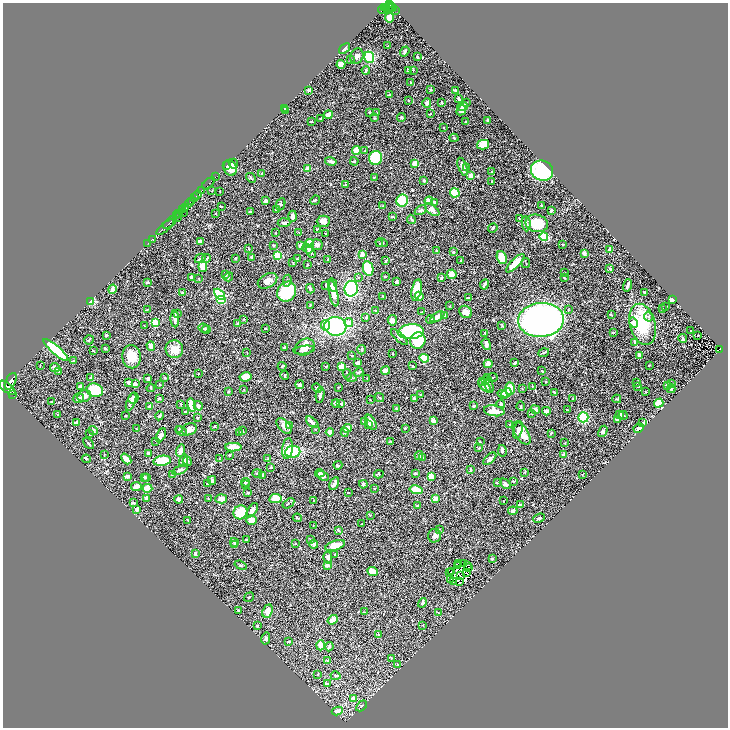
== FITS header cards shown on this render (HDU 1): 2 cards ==
NAXIS1  =                 1451
NAXIS2  =                 1451

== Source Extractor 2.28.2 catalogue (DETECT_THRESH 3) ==
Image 1451 x 1451 px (HDU 1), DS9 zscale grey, zoomed out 1/2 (1 PNG px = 2 x 2 image px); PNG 730 x 730 px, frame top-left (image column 2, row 1450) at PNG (3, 3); each listed source drawn as its Kron ellipse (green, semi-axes under 4 px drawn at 4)
Background 0.442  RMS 0.021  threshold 0.0637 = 3 sigma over >= 5 px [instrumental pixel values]
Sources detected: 617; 38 cannot appear on this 1/2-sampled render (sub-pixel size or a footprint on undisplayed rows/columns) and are neither listed nor drawn; of the other 579, the 500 brightest by FLUX_AUTO listed and drawn (79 fainter detections omitted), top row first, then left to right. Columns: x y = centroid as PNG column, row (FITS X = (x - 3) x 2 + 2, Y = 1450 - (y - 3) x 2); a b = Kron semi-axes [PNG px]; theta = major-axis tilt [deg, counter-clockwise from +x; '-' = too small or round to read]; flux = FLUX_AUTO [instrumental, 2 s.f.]
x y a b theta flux
389 4 4 2 - 360
385 7 2 2 - 82
389 7 3 2 - 100
392 7 5 2 - 98
386 8 2 2 - 43
390 9 3 1 - 78
383 10 4 2 - 140
396 10 4 2 - 40
389 18 4 4 - 33
387 46 2 1 - 1.8
344 48 6 3 39 7.9
405 52 5 3 - 5
357 56 8 6 64 15
369 57 5 4 - 170
417 57 3 2 - 3.2
350 59 3 2 - 3.1
341 64 4 4 - 19
366 70 4 3 - 5
408 70 3 2 - 4.4
413 70 2 2 - 2.1
411 82 2 2 - 6.3
309 90 3 2 - 4.6
431 90 2 2 - 13
456 90 3 2 - 8.4
389 95 3 2 - 6.4
459 99 4 2 - 8.7
408 100 3 2 - 2.4
442 102 3 2 - 3.1
427 103 5 4 - 11
467 103 2 2 - 3
463 107 5 4 - 9.8
285 108 4 2 - 4.7
461 110 5 4 - 12
286 111 3 2 - 7.3
370 112 3 3 - 5.5
377 113 3 3 - 3.5
430 114 3 2 - 2.9
328 115 4 3 - 25
401 117 4 2 - 3
320 118 3 2 - 2
374 118 3 2 - 2.9
488 120 2 2 - 2.3
311 121 3 2 - 2.2
466 122 3 2 - 1.8
443 128 2 2 - 2.6
454 138 4 3 - 4.3
483 145 6 4 13 53
356 150 4 3 - 36
365 150 3 3 - 3.5
376 158 7 6 - 240
331 161 6 2 -15 9.9
354 161 4 3 - 4
415 163 3 2 - 50
233 164 5 3 - 7.6
227 165 3 2 - 3.8
463 167 9 3 -71 25
230 168 8 6 -68 44
467 168 3 2 - 2.4
308 169 2 2 - 64
542 171 11 10 - 390
492 172 3 2 - 4.1
262 173 3 2 - 3
470 176 3 2 - 28
215 177 2 1 - 6.6
374 177 3 2 - 2
251 178 5 2 - 5.1
424 180 3 3 - 4.5
491 181 3 2 - 2.1
208 183 7 1 44 49
345 185 3 2 - 2.3
201 191 2 2 - 200
212 191 3 2 - 1.9
220 191 2 2 - 1.8
455 193 4 4 - 110
197 195 4 2 - 860
194 198 2 2 - 240
315 200 5 3 - 3.9
191 201 3 1 - 630
265 201 4 3 - 7.5
402 201 6 6 - 200
429 201 4 4 - 27
435 202 4 3 - 9.9
189 203 4 2 - 1400
281 204 6 4 66 6.6
221 206 2 2 - 2.8
383 206 3 3 - 2.7
542 206 4 2 - 4.3
185 208 4 3 - 680
182 210 3 2 - 290
276 210 3 3 - 6.6
421 210 6 4 33 8.9
432 210 8 4 -38 27
551 210 3 3 - 9.6
184 212 2 1 - 32
250 212 4 2 - 6.2
179 213 3 2 - 190
215 213 2 2 - 2.4
177 216 2 2 - 100
292 216 5 3 - 15
392 216 3 2 - 2.2
178 218 2 1 - 74
519 218 4 2 - 2.9
411 219 5 3 - 4.8
323 221 6 5 - 24
170 222 9 2 42 930
284 223 6 3 4 5.9
537 223 11 8 -12 130
526 224 8 4 -85 9.6
165 227 11 2 41 1000
493 228 5 3 - 4.9
317 229 3 1 - 2.7
299 232 2 2 - 1.9
275 233 2 2 - 2.1
326 233 2 2 - 2.8
544 237 4 4 - 110
152 239 2 1 - 11
200 241 3 2 - 18
148 243 2 1 - 19
310 243 4 3 - 62
381 243 6 2 -12 3.2
379 244 3 3 - 2.7
273 245 4 2 - 3.9
301 245 3 3 - 13
317 245 5 5 - 11
562 245 4 2 - 3.5
308 248 6 4 -39 15
248 249 3 2 - 1.9
609 250 3 3 - 12
436 251 3 2 - 4
311 252 6 3 -59 9.9
453 252 3 3 - 5.1
584 253 3 2 - 19
362 255 3 3 - 31
277 256 4 3 - 98
252 257 3 2 - 11
502 257 7 4 -68 96
200 258 6 3 27 9.4
235 258 3 2 - 4.5
206 259 5 3 - 8.2
297 259 3 3 - 3.5
328 260 4 3 - 3.7
461 260 2 2 - 3.1
386 261 4 3 - 5.3
293 262 2 2 - 1.8
515 263 12 3 46 92
526 263 5 2 - 2.5
307 265 3 2 - 3.9
203 267 5 4 - 56
368 268 7 5 -77 110
610 268 3 2 - 6
564 273 2 2 - 2.7
452 274 5 5 - 40
226 275 4 3 - 6.3
385 276 3 2 - 2.3
192 277 4 3 - 9.6
229 277 5 3 - 5.6
358 277 3 2 - 2.2
199 278 3 3 - 2.6
441 278 3 2 - 4.6
564 278 4 2 - 2
267 281 10 6 29 30
287 281 6 4 80 7.3
396 281 3 3 - 7.1
147 282 3 3 - 3.9
484 284 5 2 - 9.8
326 285 3 2 - 3.2
333 285 7 4 -79 10
627 285 6 2 73 8.5
112 289 5 3 - 14
310 289 5 2 - 8.1
351 289 8 6 79 340
417 290 11 5 79 78
182 292 3 2 - 2.3
287 292 10 9 - 270
645 293 3 2 - 8.7
219 294 6 4 -45 190
333 294 13 4 -78 35
383 296 3 2 - 1.9
419 296 4 3 - 60
468 298 3 2 - 11
672 299 4 3 - 21
221 300 5 4 - 68
91 301 4 3 - 51
310 305 3 2 - 2.3
450 306 3 2 - 1.7
666 307 3 2 - 3.7
662 309 3 2 - 2.7
147 310 3 2 - 2.4
375 310 3 2 - 5.1
568 310 4 2 - 3
421 312 3 2 - 1.8
466 312 7 5 -45 29
177 314 4 3 - 4.4
444 315 3 3 - 10
611 315 4 2 - 2.1
437 317 8 3 32 35
648 317 5 4 - 6.9
366 318 3 3 - 3.3
175 319 8 3 -87 19
244 319 2 2 - 2.9
430 319 4 4 - 11
392 320 5 4 - 14
541 320 23 17 4 2400
155 322 3 3 - 140
349 322 4 4 - 21
237 323 4 3 - 3.4
634 323 5 4 - 21
643 324 21 12 -75 220
325 325 5 4 - 28
502 325 3 2 - 3.6
144 326 2 2 - 3
335 326 11 9 -6 420
204 328 5 3 - 5.3
265 328 3 2 - 6
206 329 4 3 - 5.4
691 330 2 2 - 2.5
411 332 13 7 4 430
613 332 3 2 - 5.7
485 333 2 2 - 6.1
106 335 4 3 - 3
697 336 2 2 - 3.3
399 337 10 3 -43 10
683 338 4 3 - 9.4
89 340 5 3 - 3.6
418 340 8 7 - 140
635 342 2 2 - 5.7
486 344 6 3 -70 14
151 346 5 3 - 25
284 347 3 2 - 5.3
304 347 10 7 30 47
105 349 3 2 - 3.6
174 349 9 8 - 50
719 349 4 3 - 120
56 350 16 3 -41 320
304 350 11 4 7 17
362 350 4 3 - 4.8
93 351 3 2 - 4.3
247 353 3 2 - 1.9
544 353 5 2 - 3.6
393 354 2 2 - 3.9
639 355 4 3 - 9.5
352 356 3 2 - 3.2
131 357 11 9 -87 59
424 358 5 4 - 59
73 361 4 2 - 4.7
515 362 3 2 - 9.2
358 363 4 3 - 13
488 364 4 3 - 22
40 365 4 2 - 2.6
649 365 2 2 - 4
282 366 4 2 - 6.3
326 366 3 2 - 2.2
342 366 2 2 - 120
413 366 2 2 - 3.8
55 368 5 3 - 13
385 370 4 3 - 31
58 371 4 3 - 3.9
542 371 2 1 - 2.3
359 372 5 3 - 7
198 374 2 2 - 4.5
347 374 5 2 - 3.1
284 375 5 3 - 4.7
165 377 2 2 - 2.4
245 377 6 4 10 47
492 377 5 2 - 4.5
91 378 4 2 - 16
148 378 3 3 - 11
352 378 5 2 - 2.9
367 379 4 1 - 2.7
11 381 9 5 64 3500
482 381 3 3 - 9.8
485 381 4 3 - 7.5
129 382 2 2 - 28
545 382 3 2 - 2.1
637 382 2 2 - 1.8
671 383 3 3 - 4.6
135 384 3 3 - 13
159 384 2 2 - 2
489 384 10 3 -76 11
300 385 4 3 - 8.7
667 385 3 3 - 8.7
484 386 8 4 -48 21
532 386 3 2 - 2.7
638 386 3 2 - 3.1
80 387 2 2 - 29
338 387 3 2 - 2
7 388 10 4 -37 2600
151 388 4 2 - 4.4
317 388 5 3 - 6.3
510 389 6 5 - 73
522 389 3 2 - 2.3
671 389 4 3 - 4.2
95 390 8 6 -17 170
244 390 2 2 - 2
228 391 3 2 - 2.7
645 392 2 2 - 2.9
506 393 5 4 - 31
554 393 3 3 - 6.1
13 394 2 1 - 51
503 394 5 3 - 25
320 395 8 2 82 9.6
421 395 2 2 - 6.7
84 396 7 6 - 29
380 397 5 2 - 2.7
78 398 6 3 15 10
133 398 5 5 - 25
160 398 4 3 - 4
414 398 3 3 - 5.7
573 399 3 2 - 2.2
617 399 4 2 - 3.4
370 400 2 1 - 2.1
51 402 3 2 - 2.3
131 402 9 3 69 18
336 403 4 3 - 6.5
341 403 4 3 - 4.8
659 403 5 4 - 59
181 404 3 2 - 2.2
501 404 4 3 - 15
192 405 7 4 -76 61
198 406 5 3 - 9.3
474 406 3 2 - 5.6
521 406 4 2 - 6.8
150 407 3 2 - 29
396 409 3 2 - 2.6
535 410 5 3 - 16
568 410 3 2 - 1.8
185 411 2 2 - 3.9
494 411 10 5 -8 52
546 411 4 2 - 25
532 413 3 3 - 3.6
58 414 3 3 - 2.6
620 414 4 3 - 5.4
126 415 2 2 - 3.1
623 415 4 2 - 4
159 416 4 2 - 7.3
583 417 5 5 - 290
197 418 3 3 - 3.9
617 419 4 3 - 12
433 421 4 3 - 22
76 422 3 2 - 16
312 422 7 4 -41 13
364 422 3 3 - 5.8
371 422 8 4 -62 27
643 422 3 2 - 2.3
368 424 3 3 - 9.5
510 424 3 3 - 3.2
290 425 4 3 - 15
214 426 3 2 - 3.5
284 426 9 5 -47 18
347 428 5 3 - 25
405 428 2 2 - 4.2
639 428 5 3 - 13
136 429 3 2 - 1.9
179 429 4 3 - 3.7
189 429 8 5 23 28
316 429 2 2 - 2.1
518 430 9 3 75 11
93 431 4 3 - 6.2
181 431 6 4 -26 7.8
242 431 4 3 - 6.3
603 431 6 4 60 6.5
239 432 4 3 - 3.7
330 432 4 3 - 20
345 432 4 3 - 4.8
522 433 13 6 -57 49
551 433 3 2 - 5.4
90 434 4 2 - 2.8
161 435 7 4 64 14
156 441 3 2 - 1.8
391 441 4 2 - 2.7
480 442 2 1 - 2.5
89 443 6 3 -49 6.4
565 443 2 1 - 3.1
233 447 8 3 0 58
288 448 10 5 84 49
479 448 3 2 - 2.1
180 451 6 4 73 22
502 451 6 3 -78 7.7
293 452 7 6 - 120
104 454 2 2 - 2.1
149 454 3 2 - 20
229 455 2 2 - 11
563 455 4 2 - 14
419 456 4 4 - 6.2
219 458 2 2 - 1.9
422 458 4 3 - 2.9
86 459 4 3 - 3.9
126 459 6 3 -49 29
268 459 3 3 - 3.8
490 459 8 4 44 12
162 461 9 5 8 130
184 461 6 4 72 41
187 461 5 4 - 6.6
338 465 4 2 - 4.7
271 467 3 2 - 6.5
470 469 2 2 - 3.8
180 470 8 3 25 6.8
525 472 3 2 - 1.7
257 473 5 2 - 2.8
320 473 5 4 - 6.3
415 473 2 2 - 8.2
379 474 5 3 - 5.5
583 474 3 1 - 1.8
172 475 2 2 - 1.8
263 475 3 2 - 8.9
128 476 4 3 - 17
323 476 6 4 -32 17
431 476 4 3 - 51
145 477 3 2 - 5.5
146 477 3 2 - 3.7
212 480 4 3 - 8.4
513 481 3 3 - 5.4
246 482 4 3 - 6.4
497 482 3 2 - 3.7
207 484 3 2 - 3.2
334 484 7 3 61 19
363 484 4 3 - 10
505 484 6 4 -44 12
245 485 3 2 - 2.8
136 487 5 4 - 18
147 488 5 3 - 48
374 488 3 2 - 2.7
416 490 7 4 -13 51
348 492 2 2 - 3.5
248 493 3 2 - 5.1
146 498 3 3 - 9.6
208 498 2 2 - 1.8
221 499 6 4 2 21
275 499 6 4 9 66
435 499 4 3 - 28
179 500 4 3 - 15
314 500 3 2 - 2.3
503 501 3 2 - 1.9
134 503 4 3 - 4.3
288 503 6 2 34 4.3
418 505 3 2 - 2.6
520 505 3 2 - 8.6
137 509 3 3 - 13
252 510 8 4 58 23
513 511 5 4 - 10
240 512 7 6 - 97
370 515 3 2 - 2.6
297 518 4 2 - 3.9
539 518 6 3 22 5.5
188 520 3 2 - 2.8
251 520 5 4 - 37
362 524 2 2 - 3.8
313 525 2 2 - 1.8
439 529 3 2 - 1.8
338 530 4 2 - 3.3
435 536 7 6 - 15
246 540 3 2 - 2.5
310 540 2 2 - 2
234 542 4 3 - 7.4
295 543 2 2 - 4.4
314 544 4 3 - 9.1
234 545 2 2 - 3.7
335 545 10 4 18 43
195 553 4 3 - 5.6
335 555 4 3 - 3.5
328 558 6 3 -76 12
492 559 2 2 - 7.8
458 563 2 1 - 7.3
463 563 2 1 - 2.4
240 565 6 3 -21 4
327 565 2 2 - 41
467 565 2 1 - 2
457 566 4 2 - 2.4
469 567 2 1 - 4.3
372 571 5 3 - 71
452 571 3 2 - 3.1
450 572 2 1 - 1.9
466 573 2 1 - 2.9
461 576 2 1 - 2.7
450 579 2 1 - 2.2
453 582 2 1 - 3
460 582 2 1 - 2
249 597 5 2 - 3
422 603 5 3 - 5.8
239 611 3 3 - 6.3
268 611 7 5 66 23
364 612 3 2 - 2
439 613 3 2 - 2.6
333 620 5 3 - 33
423 625 2 2 - 2.8
257 626 2 2 - 3.8
378 635 3 3 - 4.4
266 639 6 4 76 7.5
288 641 3 2 - 3.8
321 645 5 4 - 23
329 647 4 3 - 10
391 659 3 2 - 2
328 660 3 3 - 4.3
397 664 4 2 - 2.5
318 674 3 2 - 2.1
335 676 5 3 - 7.1
328 684 4 3 - 5.7
354 698 3 3 - 13
361 706 6 3 46 3.8
337 711 5 3 - 19
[79 fainter detections neither listed nor drawn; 38 sub-pixel or undisplayed-footprint detections neither listed nor drawn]